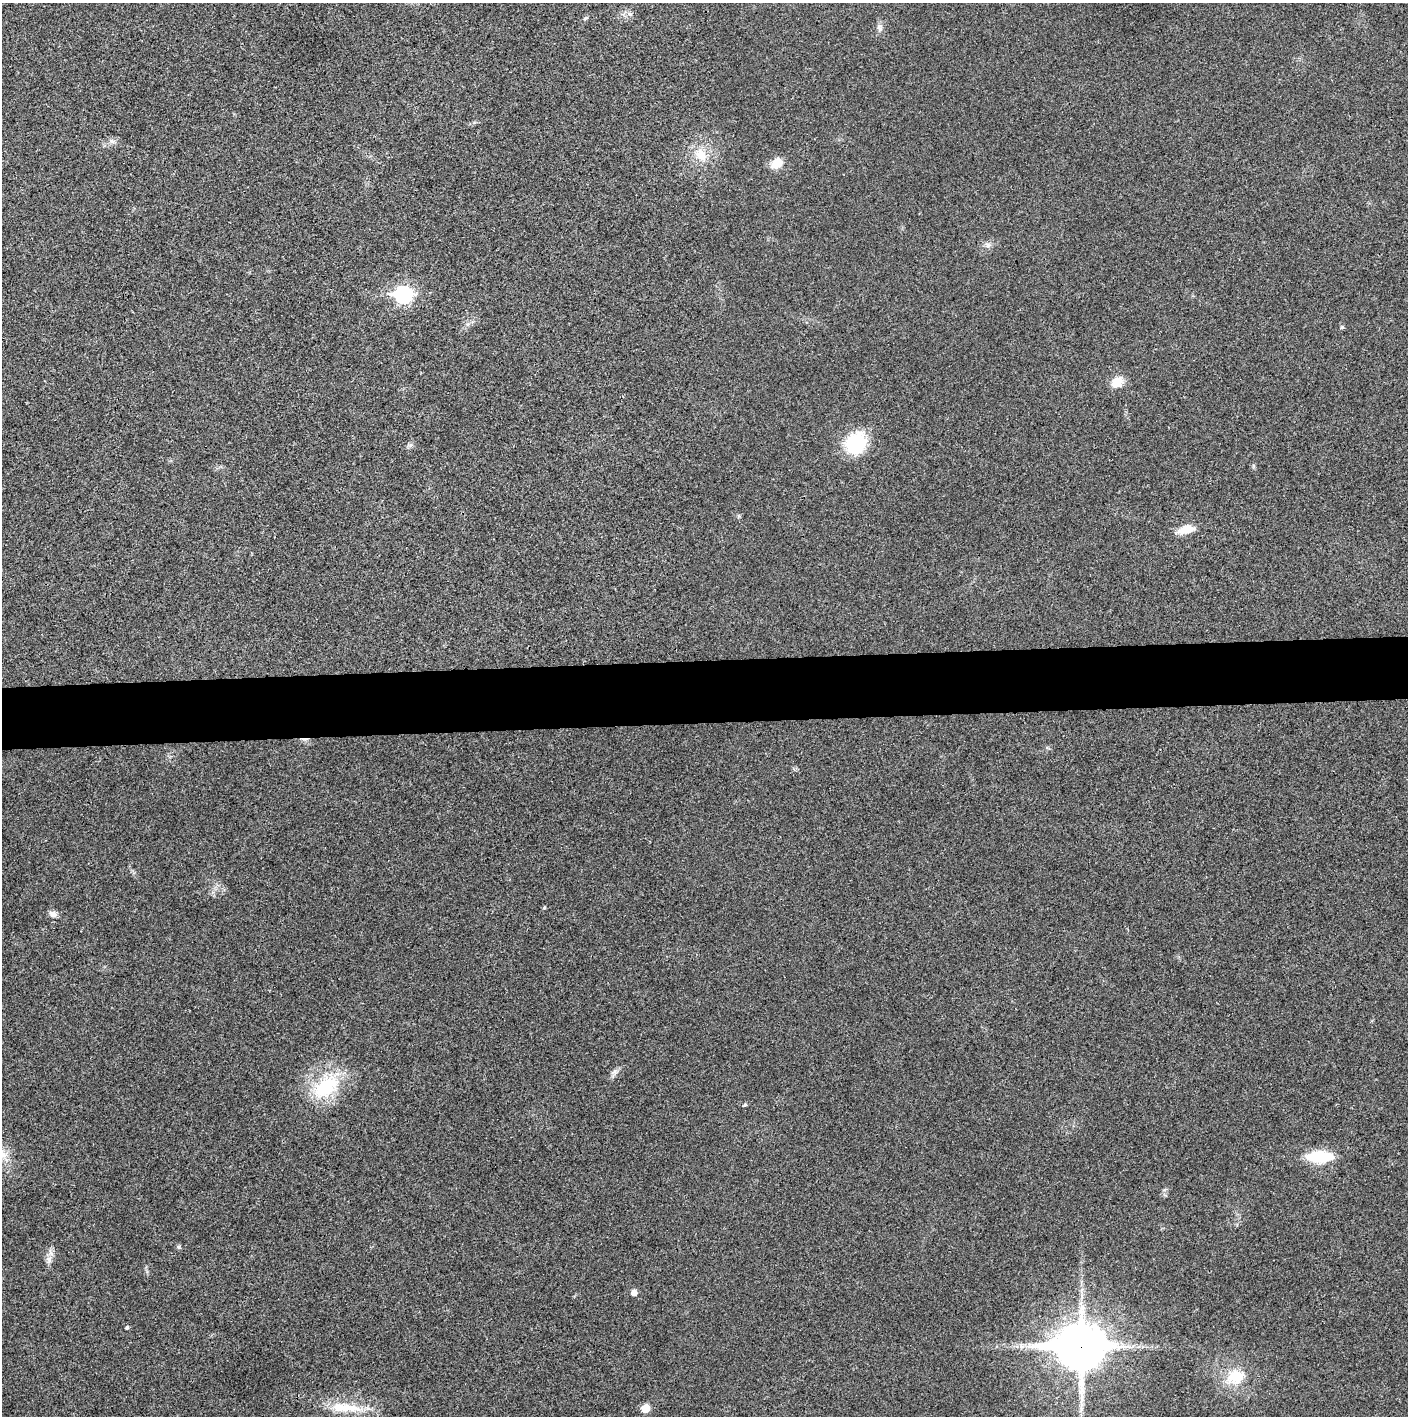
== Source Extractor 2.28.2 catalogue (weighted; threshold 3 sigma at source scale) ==
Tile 5 of 3 x 3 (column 2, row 2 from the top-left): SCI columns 1407-2812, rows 1415-2828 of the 4221 x 4243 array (HDU 1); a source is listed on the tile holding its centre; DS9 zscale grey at full resolution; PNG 1410 x 1418 px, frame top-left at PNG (2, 3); no overlay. Shown black and unused: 4% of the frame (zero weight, under 3 of 4 exposures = <1% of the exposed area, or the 3 px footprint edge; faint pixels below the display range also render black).
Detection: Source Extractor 2.28.2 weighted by HDU 2 'WHT'; one run over the whole footprint, this tile lists its part. Background 0.0253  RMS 0.0059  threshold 0.0267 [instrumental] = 3 sigma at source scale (4.5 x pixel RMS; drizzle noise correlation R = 1.50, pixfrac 1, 0.05/0.05 arcsec/px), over >= 5 px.
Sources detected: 26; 1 cosmic-ray / hot-pixel residue — not listed; the other 25 listed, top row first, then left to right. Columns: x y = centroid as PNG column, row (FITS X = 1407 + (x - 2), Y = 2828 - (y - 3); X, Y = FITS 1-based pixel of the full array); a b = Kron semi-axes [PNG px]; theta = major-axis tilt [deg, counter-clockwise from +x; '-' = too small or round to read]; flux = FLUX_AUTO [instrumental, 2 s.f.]
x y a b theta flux
585 18 7 3 37 0.81
879 27 10 7 -85 2.2
701 155 20 14 -55 11
776 163 11 8 39 11
987 245 9 5 -25 1.8
403 295 9 7 6 140
1342 327 6 3 19 0.68
1117 382 13 9 43 9.2
855 444 26 23 49 29
1186 529 21 9 14 8.3
544 908 4 4 - 0.69
53 914 11 7 -22 2.6
615 1072 6 6 - 1.6
326 1087 41 23 35 34
745 1105 5 4 - 0.79
3 1154 15 7 -46 5.1
1319 1157 20 8 0 36
179 1247 6 4 90 0.86
49 1259 9 7 90 2.6
634 1292 5 5 - 3.8
127 1328 4 4 - 0.99
1081 1346 18 15 2 2100
1235 1377 21 16 6 17
345 1407 47 11 -5 18
646 1408 6 6 - 11
Overlapping masked pixels (flux is a lower limit): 1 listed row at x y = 1081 1346
Isophote crosses this tile's border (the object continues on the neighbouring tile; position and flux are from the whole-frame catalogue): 1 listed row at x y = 3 1154
Unlisted compact peaks at least as high as the median listed source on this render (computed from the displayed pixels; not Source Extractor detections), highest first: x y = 1164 1190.